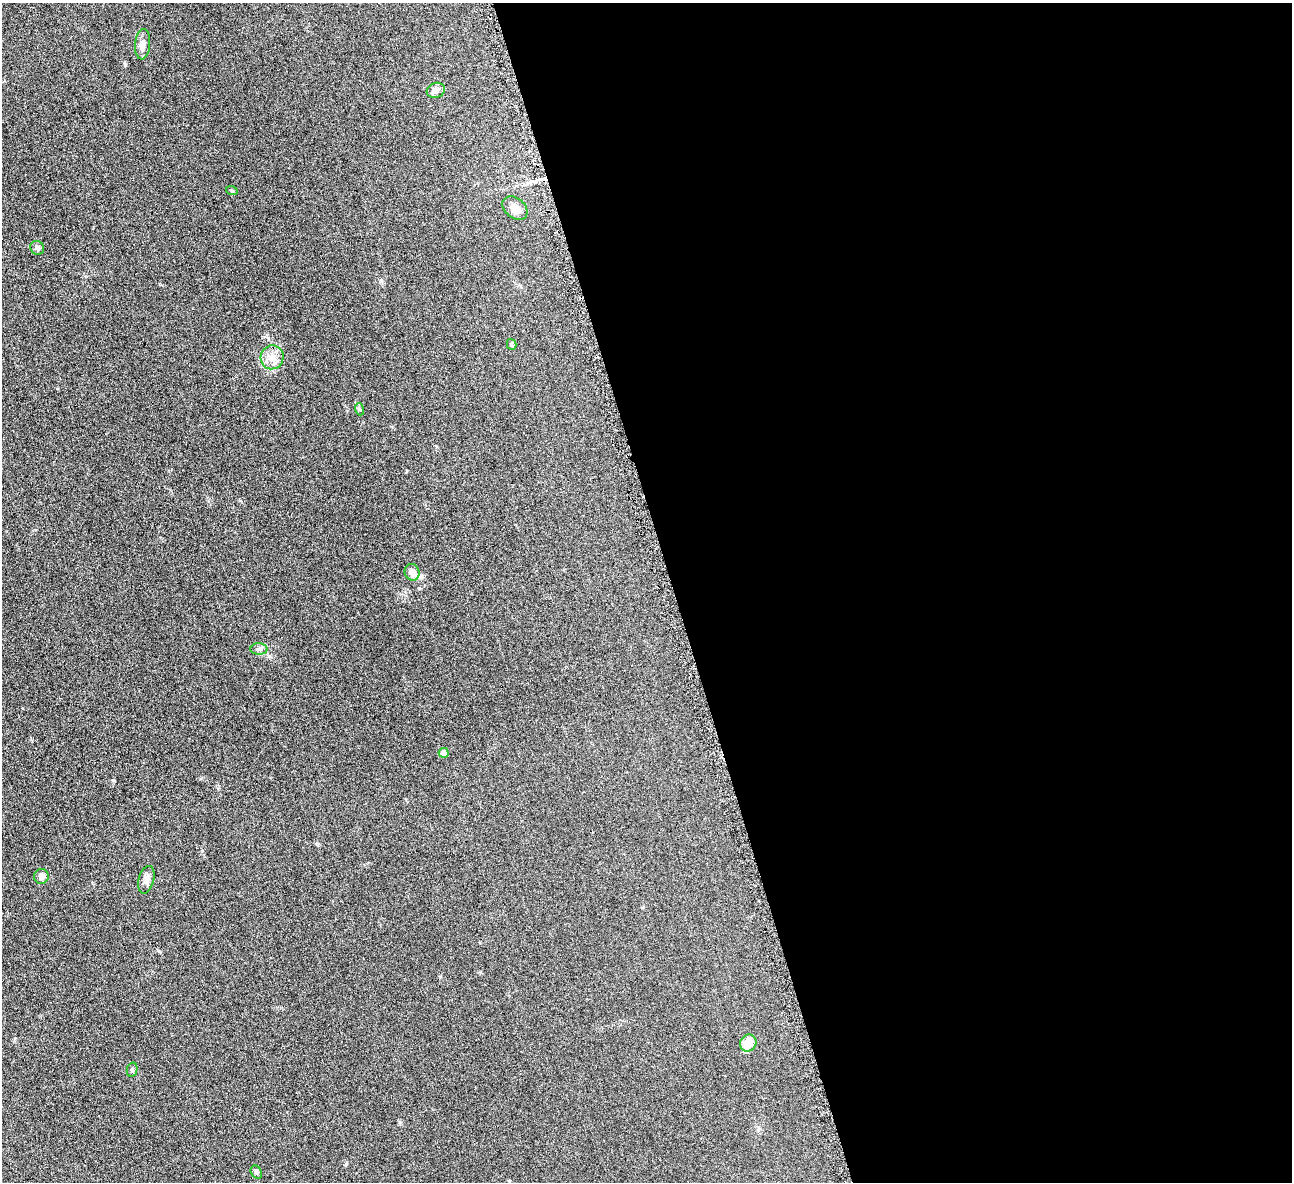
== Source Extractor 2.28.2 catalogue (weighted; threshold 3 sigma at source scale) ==
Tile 8 of 4 x 4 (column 4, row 2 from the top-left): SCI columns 3877-5166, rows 2518-3697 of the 5171 x 5154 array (HDU 1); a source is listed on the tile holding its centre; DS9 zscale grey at full resolution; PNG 1294 x 1184 px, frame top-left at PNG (2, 3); each listed source drawn as its Kron ellipse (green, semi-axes under 4 px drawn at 4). Shown black and unused: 48% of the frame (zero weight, under 4 of 8 exposures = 1% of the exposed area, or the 3 px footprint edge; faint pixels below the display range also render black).
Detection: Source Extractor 2.28.2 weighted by HDU 2 'WHT'; one run over the whole footprint, this tile lists its part. Background 0.0978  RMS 0.0094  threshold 0.0383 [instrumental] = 3 sigma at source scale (4.09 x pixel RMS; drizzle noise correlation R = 1.36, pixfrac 0.8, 0.05/0.05 arcsec/px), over >= 5 px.
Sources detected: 17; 1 inside a brighter listed object's ellipse — not listed separately; the other 16 listed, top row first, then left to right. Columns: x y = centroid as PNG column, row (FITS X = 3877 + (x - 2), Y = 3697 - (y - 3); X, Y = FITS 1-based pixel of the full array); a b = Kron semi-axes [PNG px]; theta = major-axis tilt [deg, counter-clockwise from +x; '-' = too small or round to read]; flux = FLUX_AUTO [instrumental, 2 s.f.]
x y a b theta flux
143 44 15 7 85 5.3
436 90 9 7 23 3.1
232 191 6 3 -19 0.86
515 208 14 10 -40 8
37 248 7 6 - 2.4
512 344 5 4 - 1.4
272 357 12 11 - 7.4
359 409 6 4 -71 1.1
412 572 8 7 - 5.2
259 649 8 6 -1 2.3
444 753 5 5 - 5.6
41 876 7 7 - 4.4
146 880 14 7 74 4.4
748 1043 9 8 - 14
132 1070 7 5 77 1.7
256 1172 7 5 -62 1.7
Unlisted compact peaks at least as high as the median listed source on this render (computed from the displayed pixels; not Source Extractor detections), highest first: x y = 125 65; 346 1164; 202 851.